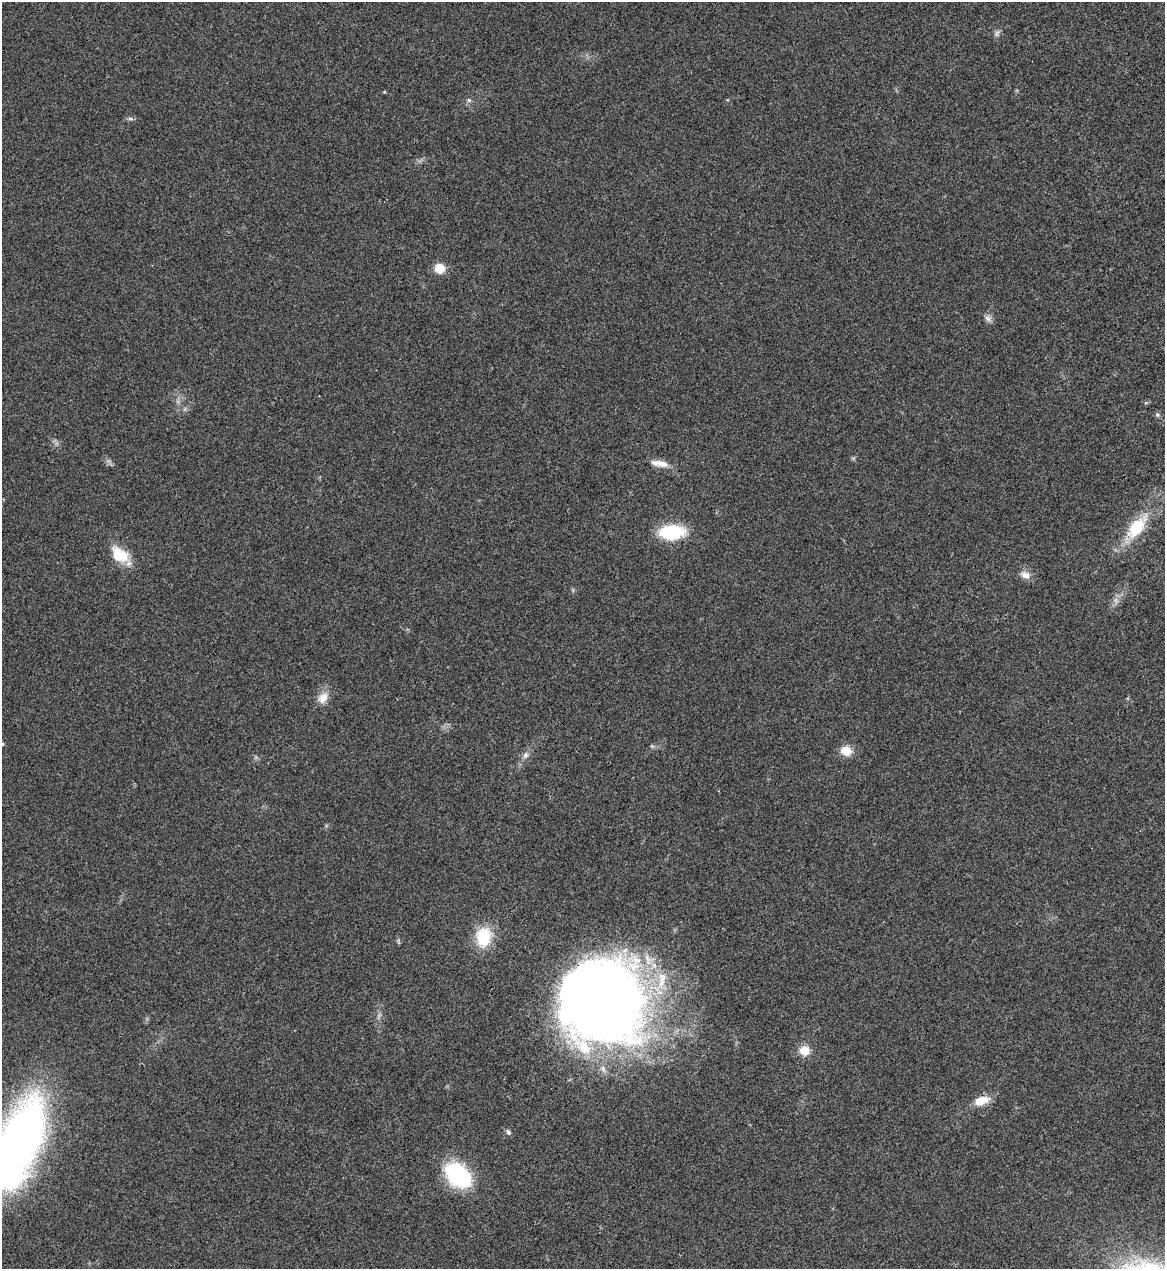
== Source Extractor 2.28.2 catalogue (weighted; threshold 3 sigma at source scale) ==
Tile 6 of 4 x 4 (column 2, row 2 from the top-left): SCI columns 1307-2469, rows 2537-3803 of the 5055 x 5071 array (HDU 1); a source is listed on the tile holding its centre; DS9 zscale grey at full resolution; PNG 1167 x 1271 px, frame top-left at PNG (2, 2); no overlay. Shown black and unused: <1% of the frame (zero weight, under 3 of 4 exposures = <1% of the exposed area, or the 3 px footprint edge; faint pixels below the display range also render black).
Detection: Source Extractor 2.28.2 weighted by HDU 2 'WHT'; one run over the whole footprint, this tile lists its part. Background 0.0197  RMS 0.0042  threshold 0.0189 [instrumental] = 3 sigma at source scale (4.5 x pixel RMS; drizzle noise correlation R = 1.50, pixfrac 1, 0.05/0.05 arcsec/px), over >= 5 px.
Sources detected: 25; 1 cosmic-ray / hot-pixel residue — not listed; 1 inside a brighter listed object's ellipse — not listed separately; the other 23 listed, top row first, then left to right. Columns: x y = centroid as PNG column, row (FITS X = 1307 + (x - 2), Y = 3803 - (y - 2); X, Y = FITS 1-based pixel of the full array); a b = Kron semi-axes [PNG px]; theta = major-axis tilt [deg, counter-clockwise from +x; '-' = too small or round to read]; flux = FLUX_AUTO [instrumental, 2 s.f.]
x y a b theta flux
997 33 8 5 60 1.1
384 92 5 3 - 0.39
469 100 6 5 - 0.82
440 268 10 9 - 6.5
988 318 10 7 -32 1.8
1157 414 7 5 -59 0.92
662 464 22 8 -13 4.3
1137 527 30 15 51 18
671 532 22 12 2 26
119 554 23 15 -40 11
1025 575 14 8 -21 2.8
1116 600 7 4 -73 1.1
323 698 16 12 54 4.4
2 744 4 4 - 0.5
846 751 13 11 -16 5.5
525 755 10 7 51 1.8
483 937 21 16 85 17
601 1003 81 78 -57 450
804 1050 10 9 - 6.6
981 1101 17 9 19 6.7
508 1132 7 5 -54 0.97
21 1138 60 29 66 290
458 1175 28 19 -43 40
Overlapping masked pixels (flux is a lower limit): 1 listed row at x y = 601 1003
Isophote crosses this tile's border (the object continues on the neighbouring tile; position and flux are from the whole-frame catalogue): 2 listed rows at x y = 2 744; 21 1138